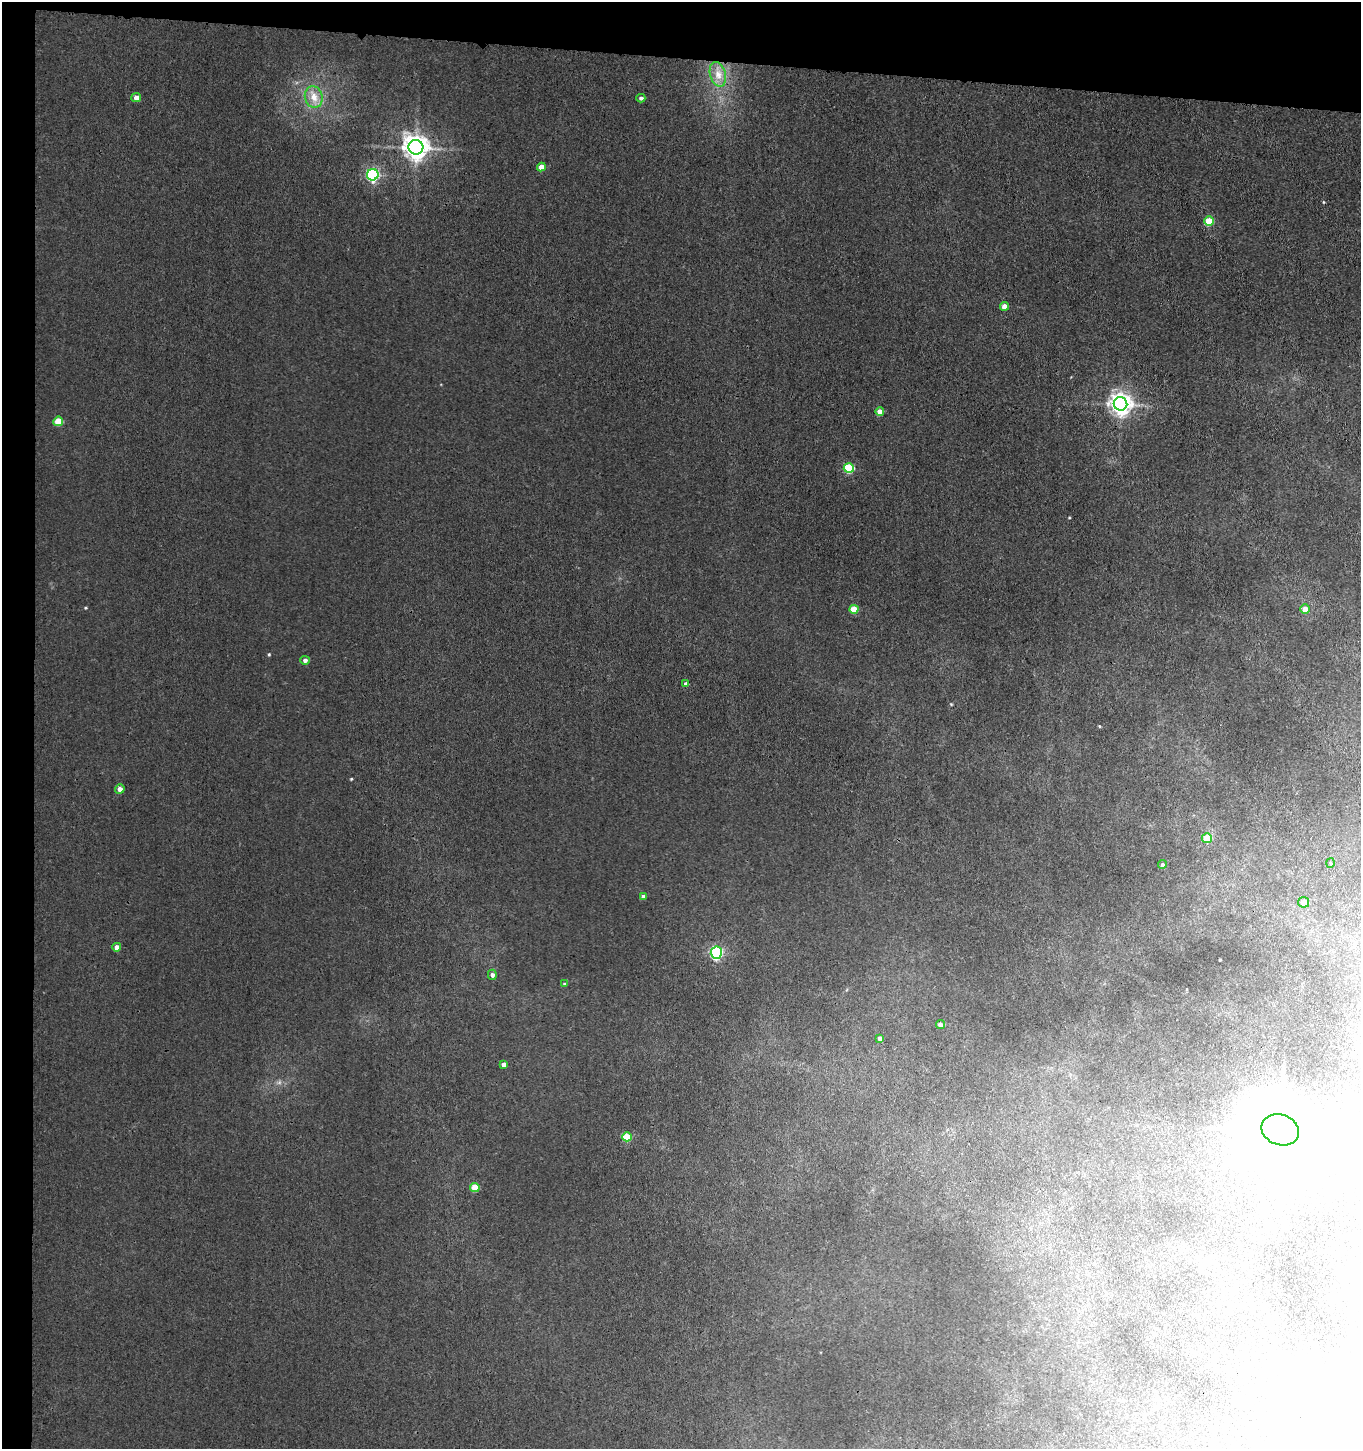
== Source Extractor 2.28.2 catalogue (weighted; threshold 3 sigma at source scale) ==
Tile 1 of 3 x 3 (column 1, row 1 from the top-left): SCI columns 167-1525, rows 2904-4350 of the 4433 x 4361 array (HDU 1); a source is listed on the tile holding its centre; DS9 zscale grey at full resolution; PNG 1363 x 1451 px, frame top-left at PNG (2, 2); each listed source drawn as its Kron ellipse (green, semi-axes under 4 px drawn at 4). Shown black and unused: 6% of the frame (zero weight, under 3 of 4 exposures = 6% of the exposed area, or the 3 px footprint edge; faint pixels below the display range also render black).
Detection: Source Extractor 2.28.2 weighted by HDU 2 'WHT'; one run over the whole footprint, this tile lists its part. Background 0.092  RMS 0.0084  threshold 0.038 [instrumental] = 3 sigma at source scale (4.5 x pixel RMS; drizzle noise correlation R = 1.50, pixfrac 1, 0.05/0.05 arcsec/px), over >= 5 px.
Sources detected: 34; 1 inside a brighter object's white glare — neither listed nor drawn; the other 33 listed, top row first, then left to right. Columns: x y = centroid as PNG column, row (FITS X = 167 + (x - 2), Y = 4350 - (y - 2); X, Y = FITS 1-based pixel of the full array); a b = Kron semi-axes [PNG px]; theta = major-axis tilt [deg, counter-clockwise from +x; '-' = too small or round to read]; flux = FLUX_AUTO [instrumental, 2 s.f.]
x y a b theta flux
718 74 12 7 -75 5.9
314 97 11 8 -74 5.6
136 98 5 4 - 3.5
641 98 4 3 - 1.6
416 147 7 7 - 530
541 167 4 4 - 5
373 175 6 5 - 110
1209 221 5 4 - 16
1004 306 4 4 - 6
1121 404 7 6 - 390
880 412 4 4 - 5.6
58 421 5 4 - 14
849 468 5 5 - 33
854 609 4 4 - 14
1305 609 4 4 - 6
305 660 5 4 - 1.9
686 684 4 4 - 1.7
120 789 4 4 - 3.6
1207 838 5 5 - 16
1330 863 5 3 - 0.77
1162 864 4 4 - 1.2
644 896 4 4 - 2.3
1303 902 5 5 - 5.5
117 947 4 4 - 4.5
716 953 6 5 - 88
492 975 5 4 - 2.1
564 984 4 3 - 0.93
940 1024 4 4 - 2.3
880 1038 4 4 - 3.3
504 1064 4 4 - 3.7
1280 1130 19 15 -19 5600
627 1137 4 4 - 18
475 1188 4 4 - 14